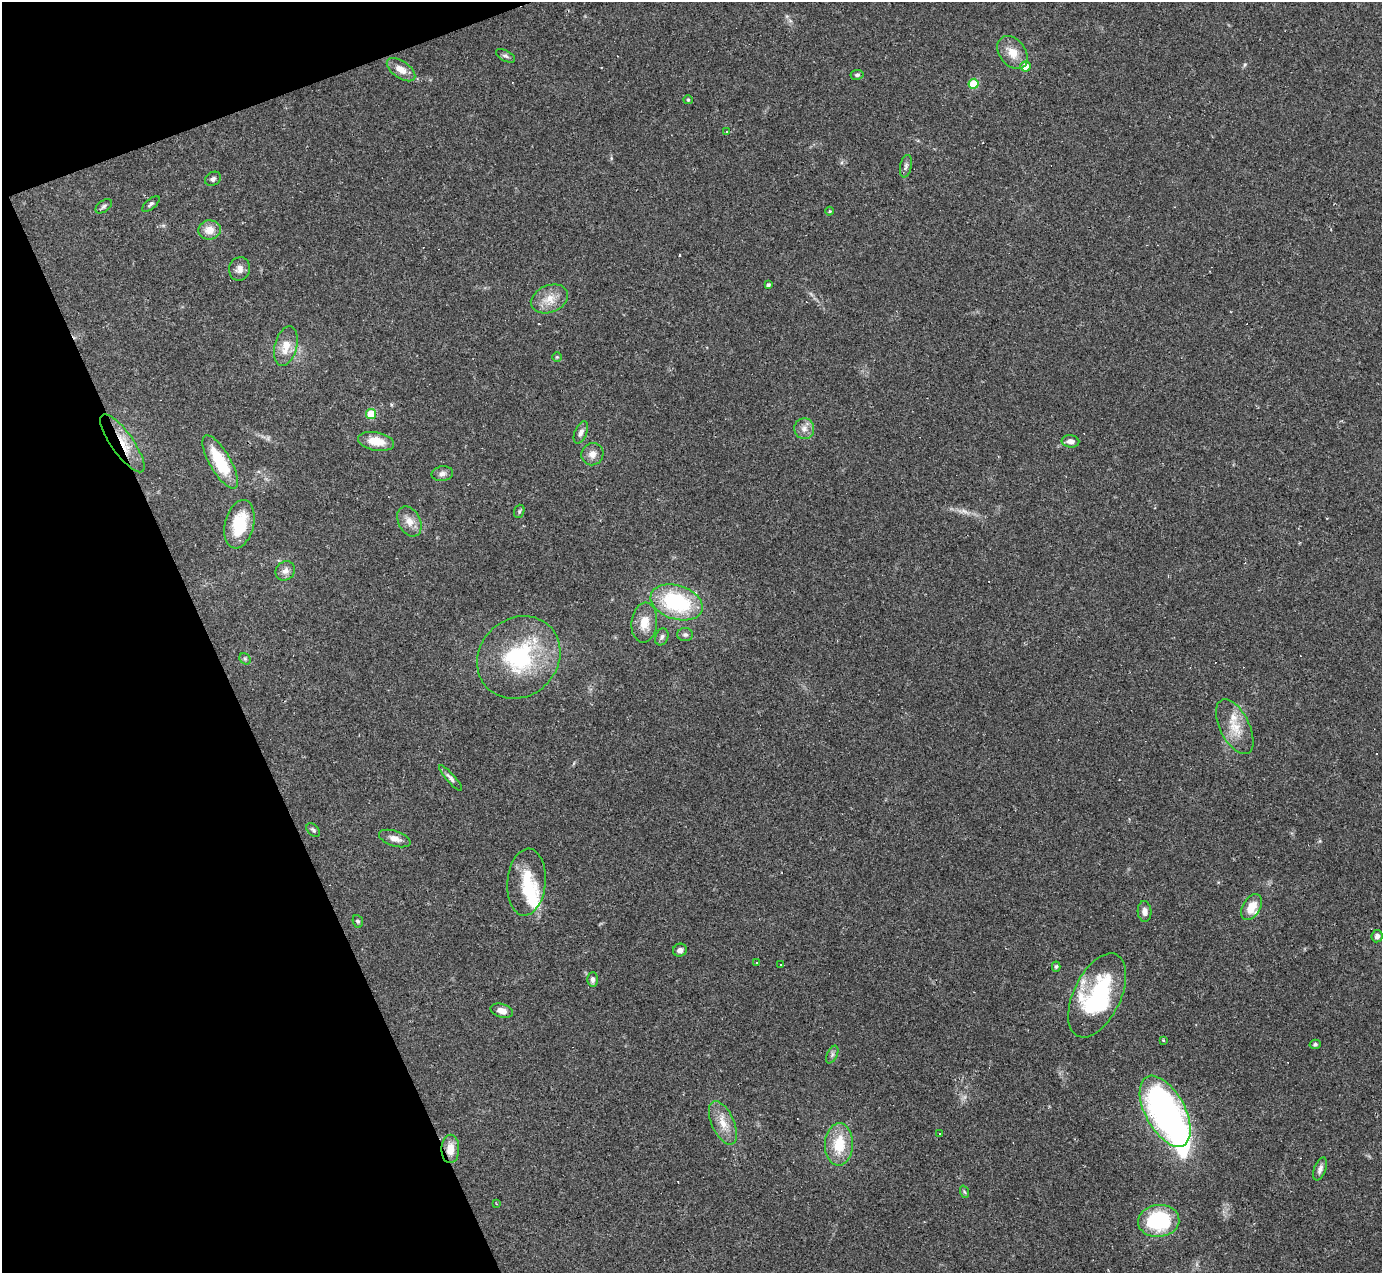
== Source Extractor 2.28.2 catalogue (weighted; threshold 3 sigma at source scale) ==
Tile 5 of 4 x 4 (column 1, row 2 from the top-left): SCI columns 1-1380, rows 2819-4089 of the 5521 x 5508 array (HDU 1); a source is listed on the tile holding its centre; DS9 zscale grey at full resolution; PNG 1384 x 1275 px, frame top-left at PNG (2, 2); each listed source drawn as its Kron ellipse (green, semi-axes under 4 px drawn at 4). Shown black and unused: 18% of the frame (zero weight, under 2 of 3 exposures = <1% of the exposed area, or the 3 px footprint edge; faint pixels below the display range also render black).
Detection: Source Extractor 2.28.2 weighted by HDU 2 'WHT'; one run over the whole footprint, this tile lists its part. Background 0.0849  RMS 0.0059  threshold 0.0267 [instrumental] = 3 sigma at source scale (4.5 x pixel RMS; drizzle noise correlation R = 1.50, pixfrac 1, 0.05/0.05 arcsec/px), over >= 5 px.
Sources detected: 83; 1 too faint to see at this stretch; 4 inside a brighter object's white glare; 9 cosmic-ray / hot-pixel residue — neither listed nor drawn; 3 inside a brighter listed object's ellipse — not listed separately; the other 66 listed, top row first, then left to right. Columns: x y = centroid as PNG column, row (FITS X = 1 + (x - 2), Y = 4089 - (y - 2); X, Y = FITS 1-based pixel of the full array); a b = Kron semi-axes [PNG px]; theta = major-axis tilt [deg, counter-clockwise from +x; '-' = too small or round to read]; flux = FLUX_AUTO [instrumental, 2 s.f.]
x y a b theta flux
1013 53 18 13 -53 8.6
505 56 10 5 -28 1.6
1025 66 5 5 - 7.9
401 70 16 8 -35 6.2
857 75 6 5 - 1.1
974 84 5 5 - 23
688 100 5 4 - 0.68
726 132 3 3 - 2.1
906 166 11 5 79 1.9
213 179 8 6 32 1.8
151 204 10 5 40 1.5
104 206 9 5 35 1.5
830 211 4 3 - 0.53
209 230 11 9 6 6.6
239 269 12 10 71 3.7
768 285 4 3 - 1.5
549 299 19 13 21 8.9
286 346 20 11 76 9.3
557 357 5 5 - 0.78
371 414 5 5 - 24
804 429 10 10 - 3.9
581 432 12 6 67 2.6
376 441 18 9 -10 11
1070 441 9 6 -9 3.3
122 443 35 11 -54 14
592 454 11 11 - 4.3
220 462 30 10 -60 27
442 474 11 7 8 2.3
519 511 7 5 70 0.92
409 521 16 11 -62 5.9
239 524 25 14 76 24
285 571 10 9 - 3.4
677 602 27 17 -17 53
644 623 20 13 83 9.3
685 635 8 6 -1 1.6
662 637 9 6 69 1.8
519 657 44 39 43 62
245 659 6 5 - 1
1235 727 30 14 -63 13
450 778 17 4 -49 2
313 830 8 5 -44 1.3
395 839 16 7 -18 4.4
526 882 33 19 85 21
1251 907 14 8 60 8.7
1145 911 10 7 -87 2.8
358 921 6 5 - 1.1
1377 936 6 5 - 2.6
680 950 7 6 - 2.2
756 962 3 3 - 0.54
780 964 3 3 - 1.5
1056 967 5 4 - 0.97
593 979 7 5 89 2
1097 995 45 23 64 60
502 1011 11 6 -17 4.4
1163 1040 3 3 - 0.55
1315 1044 5 4 - 1.1
832 1055 9 5 64 1.5
1165 1111 39 19 -62 180
723 1123 23 11 -66 9.1
940 1133 3 3 - 1.5
839 1144 21 14 88 18
450 1149 14 9 89 7.5
1320 1169 12 6 69 2.6
965 1192 6 4 -69 0.88
496 1204 3 3 - 0.56
1159 1221 20 16 7 49
Overlapping masked pixels (flux is a lower limit): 2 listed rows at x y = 122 443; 450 1149